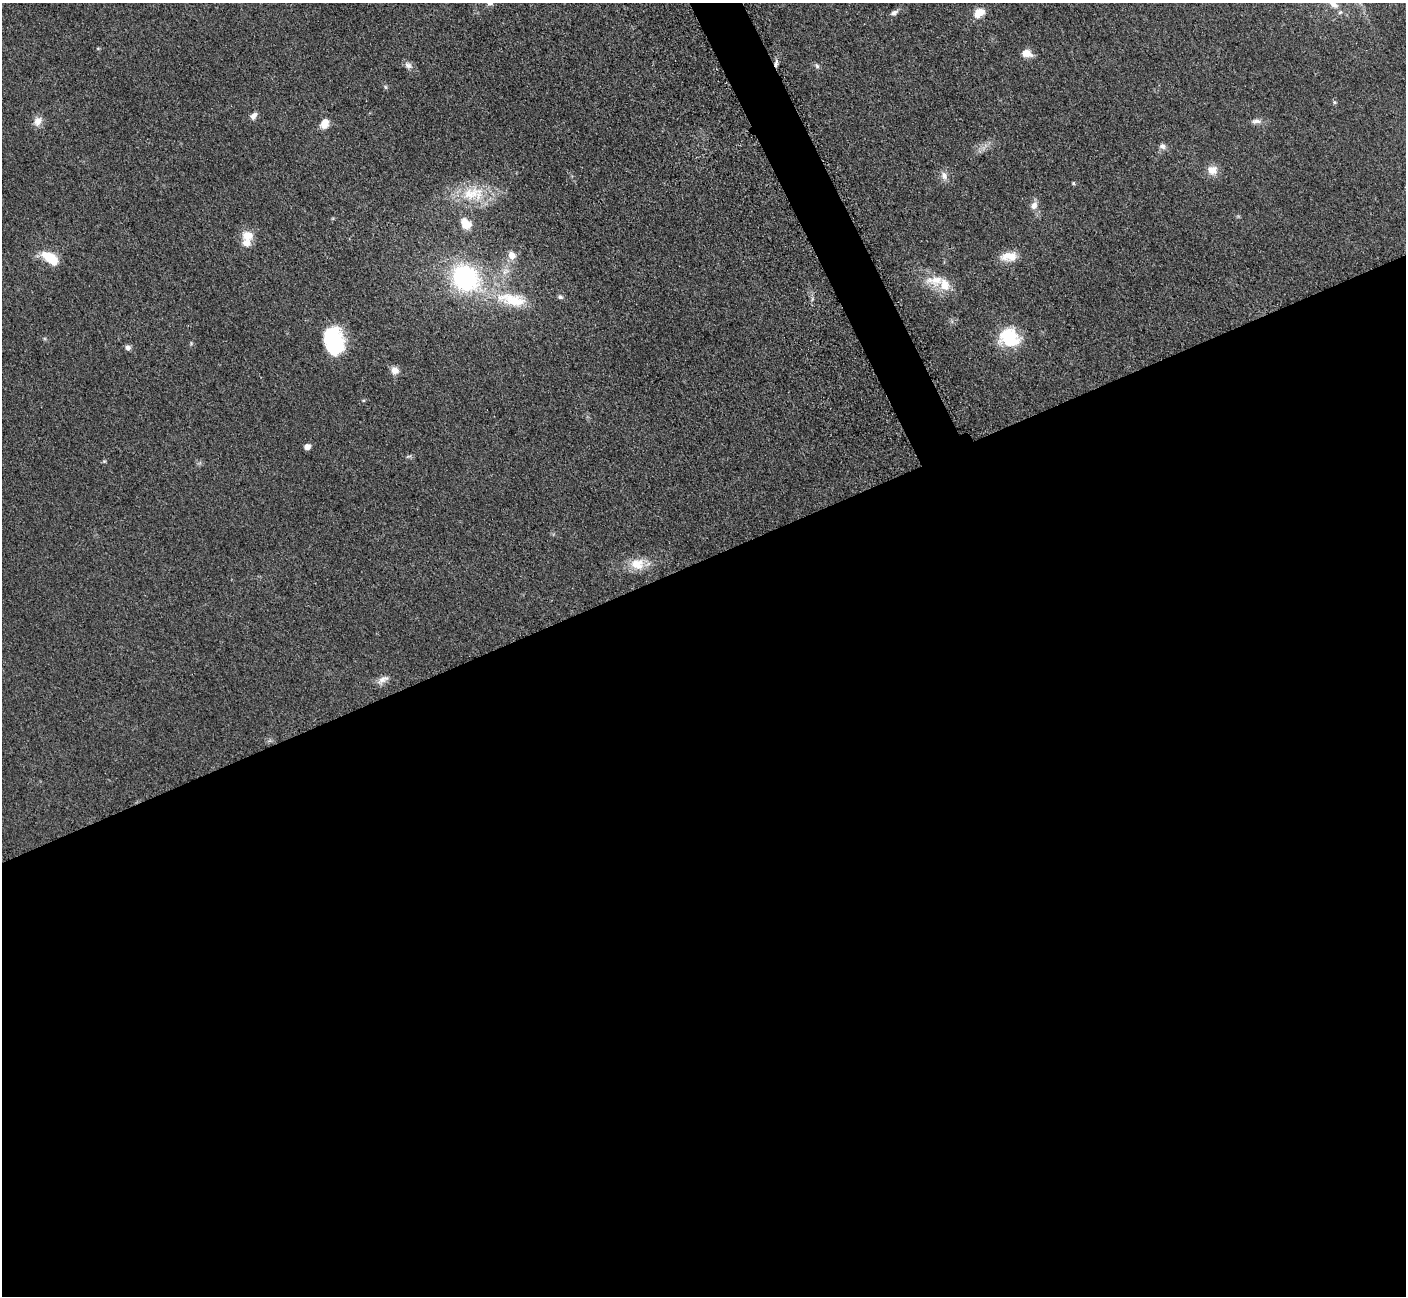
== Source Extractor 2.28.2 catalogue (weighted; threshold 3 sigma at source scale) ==
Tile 15 of 4 x 4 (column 3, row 4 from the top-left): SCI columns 2874-4277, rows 190-1483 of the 5700 x 5663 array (HDU 1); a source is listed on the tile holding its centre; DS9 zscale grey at full resolution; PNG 1408 x 1298 px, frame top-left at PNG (2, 3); no overlay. Shown black and unused: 58% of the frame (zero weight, under 3 of 5 exposures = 3% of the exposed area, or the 3 px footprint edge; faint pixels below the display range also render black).
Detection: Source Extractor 2.28.2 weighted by HDU 2 'WHT'; one run over the whole footprint, this tile lists its part. Background 0.0531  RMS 0.0059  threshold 0.0264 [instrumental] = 3 sigma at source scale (4.5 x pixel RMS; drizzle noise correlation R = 1.50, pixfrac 1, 0.05/0.05 arcsec/px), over >= 5 px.
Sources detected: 38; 2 inside a brighter listed object's ellipse — not listed separately; the other 36 listed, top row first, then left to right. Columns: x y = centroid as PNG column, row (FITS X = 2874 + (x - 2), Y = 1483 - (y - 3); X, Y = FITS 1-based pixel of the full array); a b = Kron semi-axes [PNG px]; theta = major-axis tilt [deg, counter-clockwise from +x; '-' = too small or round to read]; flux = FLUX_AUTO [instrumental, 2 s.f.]
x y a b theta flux
1333 4 18 8 -41 5.8
894 13 11 6 22 1.9
979 13 12 8 39 8.1
98 48 5 3 - 0.53
1027 53 13 8 -14 5.2
776 63 11 3 81 1.9
408 65 11 8 -33 2.5
817 66 9 4 -46 1.2
386 87 6 4 -70 0.82
1334 102 6 4 -46 0.81
253 116 9 7 45 2.7
38 121 13 9 66 4.3
1256 121 12 7 4 2.6
325 124 12 9 68 5.9
1162 146 8 7 - 2.1
1212 170 13 12 - 5.6
944 176 11 8 -69 3.3
1073 183 6 4 -90 0.65
469 194 30 17 -19 20
1034 205 10 8 75 3.4
466 224 13 9 -51 8
247 236 14 12 -4 7.7
511 255 10 9 - 4.5
1009 256 20 11 4 8.3
50 258 20 10 -34 14
465 278 31 27 -42 71
935 280 29 14 0 12
560 297 7 5 -28 1.3
512 300 47 18 -13 26
1009 337 23 20 -25 24
334 340 27 18 -77 40
128 348 7 6 - 1.8
395 370 10 10 - 3.7
307 446 5 5 - 3.9
637 564 19 15 -2 10
383 679 17 8 30 3.7
Overlapping masked pixels (flux is a lower limit): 1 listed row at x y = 776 63
Isophote crosses this tile's border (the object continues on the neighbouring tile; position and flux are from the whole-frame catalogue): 1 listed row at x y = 1333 4